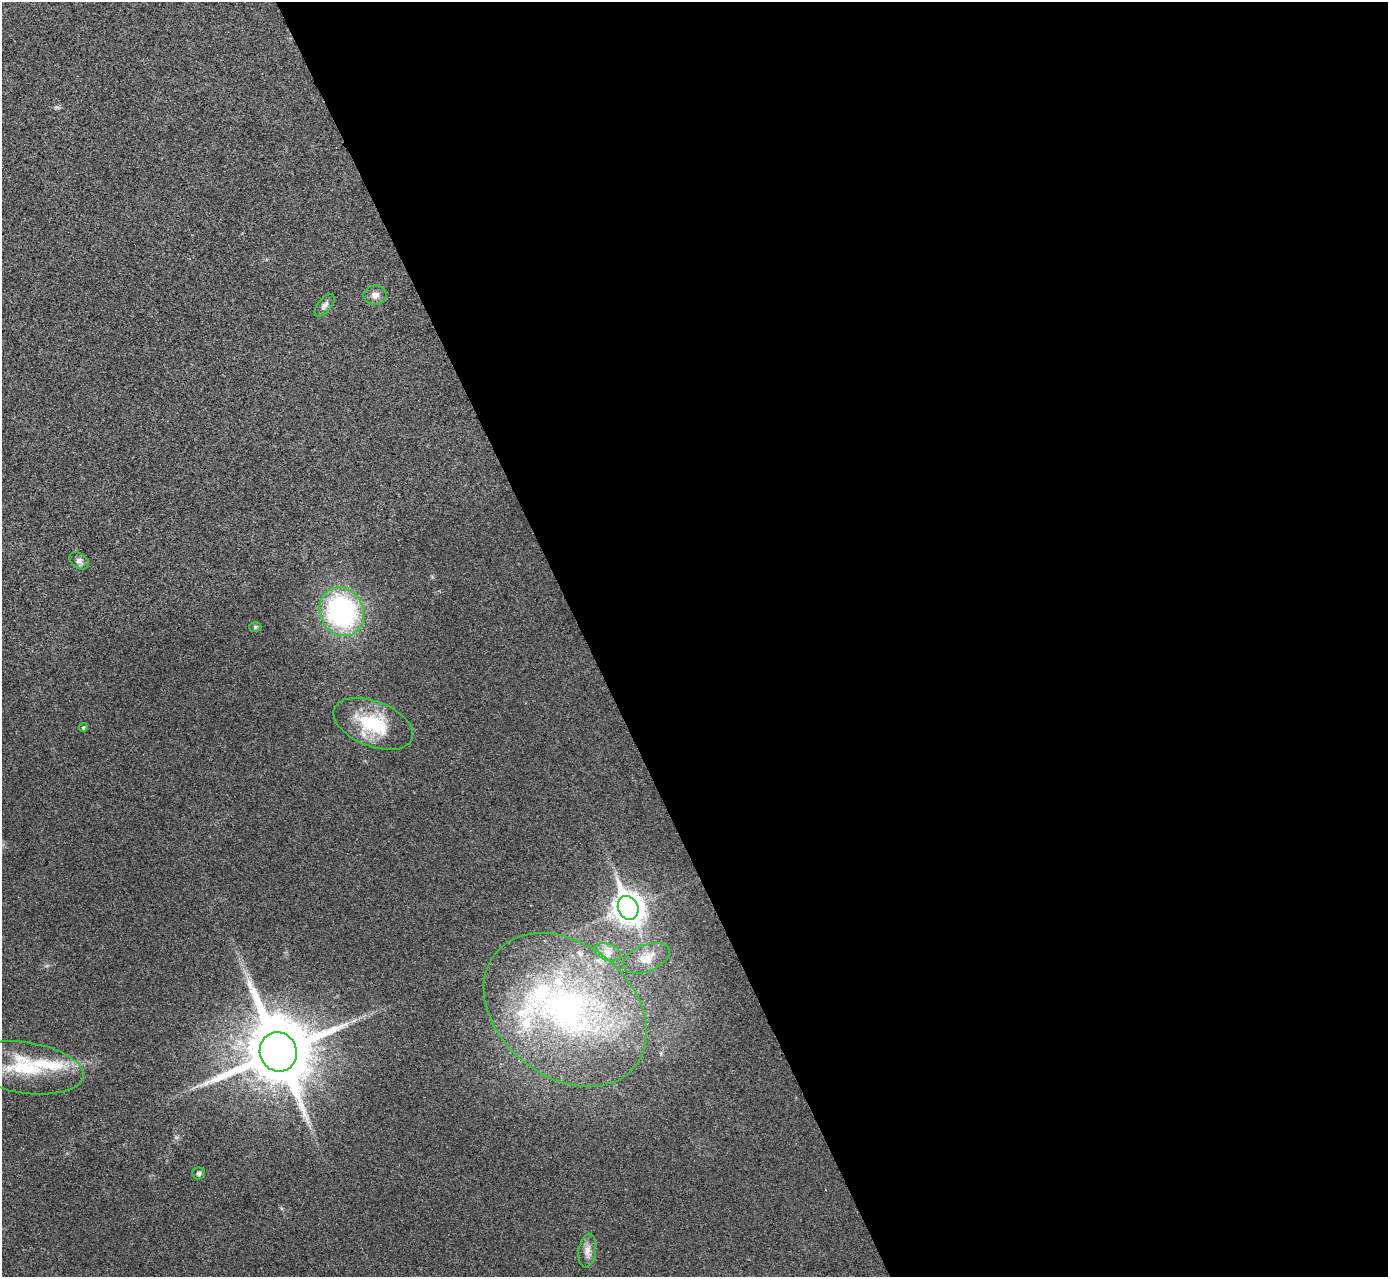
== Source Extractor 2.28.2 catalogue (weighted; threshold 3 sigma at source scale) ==
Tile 8 of 4 x 4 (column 4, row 2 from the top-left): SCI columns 4166-5551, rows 2709-3983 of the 5558 x 5547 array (HDU 1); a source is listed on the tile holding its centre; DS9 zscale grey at full resolution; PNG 1390 x 1279 px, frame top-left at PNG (2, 2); each listed source drawn as its Kron ellipse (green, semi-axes under 4 px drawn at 4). Shown black and unused: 58% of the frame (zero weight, under 3 of 4 exposures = <1% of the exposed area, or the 3 px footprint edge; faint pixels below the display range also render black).
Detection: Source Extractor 2.28.2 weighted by HDU 2 'WHT'; one run over the whole footprint, this tile lists its part. Background 0.0315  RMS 0.0061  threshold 0.0276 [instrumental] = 3 sigma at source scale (4.5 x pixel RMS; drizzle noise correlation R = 1.50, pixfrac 1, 0.05/0.05 arcsec/px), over >= 5 px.
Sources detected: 20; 5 inside a brighter listed object's ellipse — not listed separately; the other 15 listed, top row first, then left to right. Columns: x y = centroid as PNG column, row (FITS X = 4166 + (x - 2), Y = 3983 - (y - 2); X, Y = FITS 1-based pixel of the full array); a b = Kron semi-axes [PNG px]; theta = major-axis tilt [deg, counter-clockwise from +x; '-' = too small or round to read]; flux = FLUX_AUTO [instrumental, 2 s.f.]
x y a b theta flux
375 295 11 9 -2 3.6
325 305 13 6 49 2.6
79 561 11 7 -37 2.4
342 612 25 21 -64 110
255 627 6 5 - 0.9
373 724 42 22 -22 36
83 728 4 4 - 0.92
628 908 12 10 -65 770
608 952 13 8 -21 4.7
646 958 24 13 22 10
565 1010 90 66 -39 200
278 1052 20 18 -69 5900
25 1068 59 25 -8 41
199 1173 6 6 - 1.5
587 1251 17 8 81 4.9